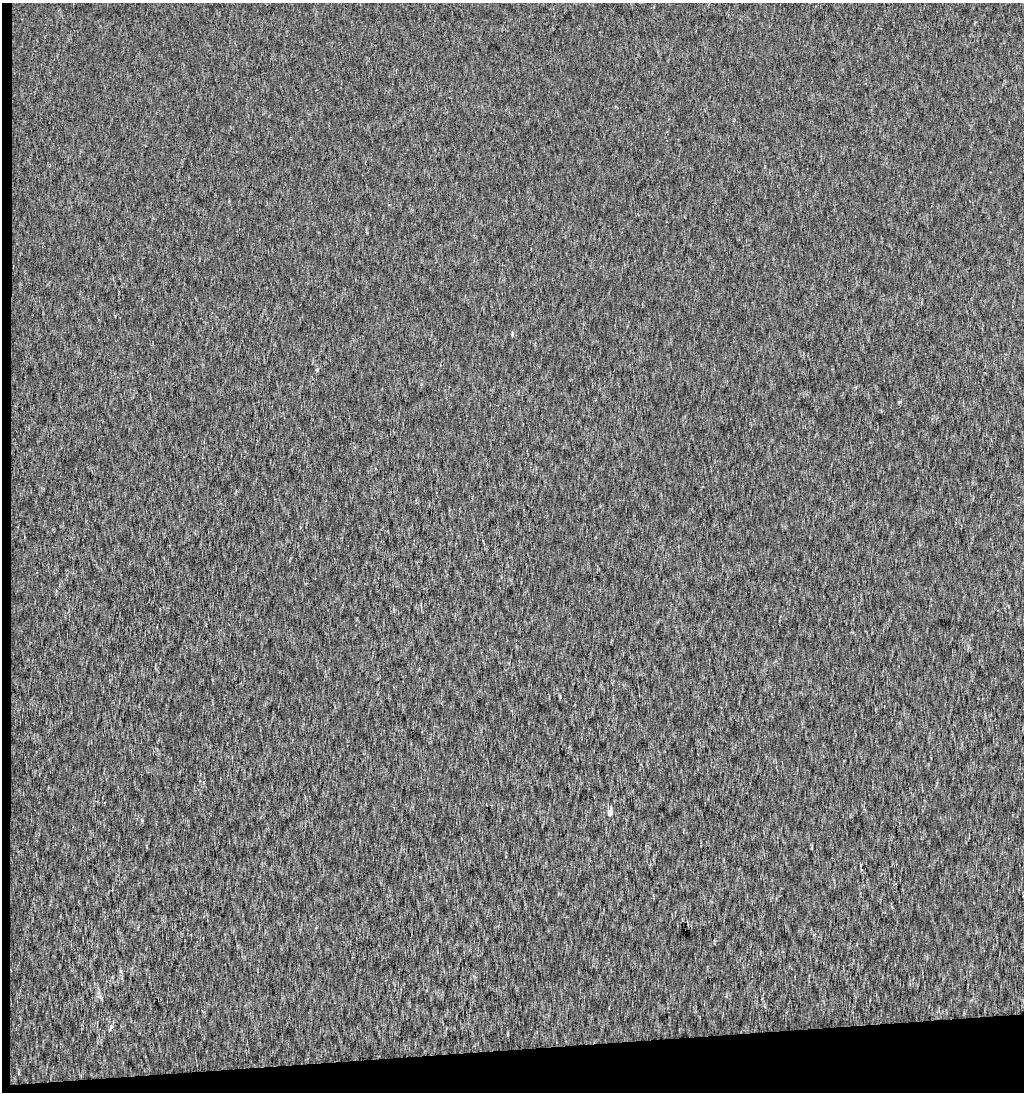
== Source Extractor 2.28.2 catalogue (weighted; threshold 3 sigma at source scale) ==
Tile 3 of 2 x 2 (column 1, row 2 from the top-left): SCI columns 14-1035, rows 2-1091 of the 2062 x 2182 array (HDU 1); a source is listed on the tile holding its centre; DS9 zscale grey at full resolution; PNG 1026 x 1094 px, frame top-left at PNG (2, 3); no overlay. Shown black and unused: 5% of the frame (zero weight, under 3 of 4 exposures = <1% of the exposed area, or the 3 px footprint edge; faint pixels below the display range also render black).
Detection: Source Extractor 2.28.2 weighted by HDU 2 'WHT'; one run over the whole footprint, this tile lists its part. Background 9.42e-04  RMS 0.0052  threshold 0.0232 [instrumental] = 3 sigma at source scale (4.5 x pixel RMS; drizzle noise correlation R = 1.50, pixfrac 1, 0.0396/0.0396 arcsec/px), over >= 5 px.
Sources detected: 3; all 3 listed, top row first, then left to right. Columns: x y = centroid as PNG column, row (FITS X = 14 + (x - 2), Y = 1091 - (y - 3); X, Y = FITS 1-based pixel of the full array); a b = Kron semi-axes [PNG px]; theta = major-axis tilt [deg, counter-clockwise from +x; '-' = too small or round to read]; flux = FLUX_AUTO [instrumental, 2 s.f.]
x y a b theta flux
512 334 6 3 82 0.69
317 369 5 4 - 0.83
610 812 5 4 - 4.6